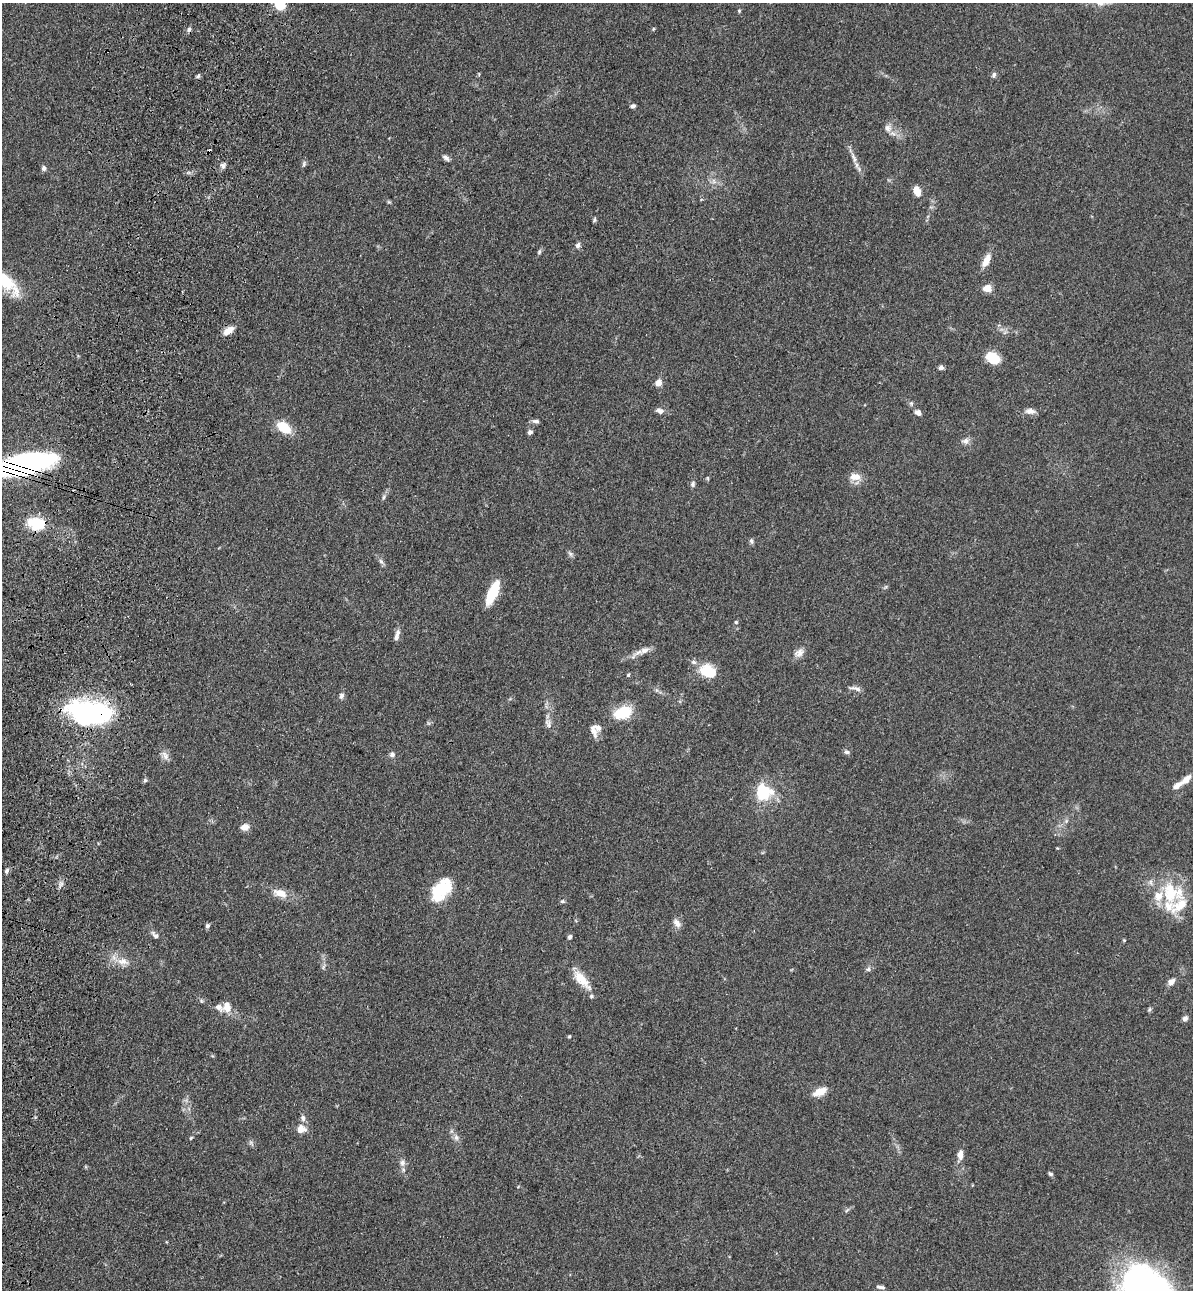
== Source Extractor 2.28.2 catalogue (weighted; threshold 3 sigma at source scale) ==
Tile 7 of 4 x 4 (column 3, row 2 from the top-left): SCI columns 2735-3925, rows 2615-3902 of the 5346 x 5227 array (HDU 1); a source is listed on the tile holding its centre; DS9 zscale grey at full resolution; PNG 1195 x 1292 px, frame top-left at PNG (2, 3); no overlay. Shown black and unused: <1% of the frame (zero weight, under 3 of 4 exposures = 6% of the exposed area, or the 3 px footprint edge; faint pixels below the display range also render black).
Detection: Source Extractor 2.28.2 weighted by HDU 2 'WHT'; one run over the whole footprint, this tile lists its part. Background 0.0962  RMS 0.0061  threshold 0.0274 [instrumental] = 3 sigma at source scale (4.5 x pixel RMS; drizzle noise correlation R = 1.50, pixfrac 1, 0.05/0.05 arcsec/px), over >= 5 px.
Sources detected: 102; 2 inside a brighter object's white glare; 2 cosmic-ray / hot-pixel residue — not listed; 9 inside a brighter listed object's ellipse — not listed separately; the other 89 listed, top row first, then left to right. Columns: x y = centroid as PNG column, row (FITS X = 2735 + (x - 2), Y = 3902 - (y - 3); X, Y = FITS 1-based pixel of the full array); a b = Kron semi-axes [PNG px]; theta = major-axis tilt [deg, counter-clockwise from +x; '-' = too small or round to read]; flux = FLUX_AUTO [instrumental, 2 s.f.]
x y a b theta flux
280 5 5 5 - 47
739 11 4 4 - 0.67
653 29 5 3 - 0.58
994 75 8 5 71 1.5
198 76 7 4 46 1
633 106 5 4 - 1.6
888 128 11 8 -76 3.3
446 158 9 5 -33 1.8
854 158 18 6 -67 4
304 164 8 5 65 1.2
223 166 7 6 - 1.9
44 168 6 5 - 1.7
714 181 8 5 -60 2.1
917 191 11 7 -70 6.4
594 219 8 4 89 0.88
578 245 7 6 - 1.9
539 252 6 5 - 0.99
986 260 19 8 63 5.9
2 280 44 14 -36 35
987 288 9 8 - 5.3
228 330 14 7 34 5.2
993 358 14 10 -34 15
941 368 6 5 - 1.7
658 383 7 6 - 4.6
660 411 10 7 -22 2.5
1030 411 13 7 -2 3.4
918 413 7 6 - 2.7
536 421 8 5 -5 1.8
284 427 15 9 -37 16
530 432 6 5 - 1.6
965 441 10 8 20 2.6
23 464 61 19 11 130
855 477 14 9 -1 6.1
692 484 8 6 87 1.5
384 497 6 4 88 1
36 524 20 14 -6 18
751 541 8 5 -69 1.2
570 554 7 5 -59 1.4
381 561 9 5 -54 1.7
493 592 23 8 66 22
736 622 4 4 - 0.82
397 633 12 6 60 2.5
644 650 14 8 27 4.3
799 653 14 9 33 3.8
708 671 21 14 -23 17
628 675 5 4 - 0.82
856 688 17 5 -13 2.4
341 696 9 6 72 1.7
623 712 12 8 22 31
90 716 53 26 1 86
548 723 14 6 -65 2.6
593 730 19 8 -72 3.9
847 752 8 5 -14 1.5
392 754 7 6 - 1.8
165 755 14 8 -56 3.2
145 780 6 5 - 1
1186 780 15 7 45 4.7
765 794 22 15 34 20
1066 821 6 5 - 1.2
245 827 11 8 17 3.9
1057 848 4 4 - 0.47
7 870 6 5 - 1.5
441 890 25 14 51 27
280 893 18 10 -22 7.3
1172 893 35 28 -24 32
562 901 5 5 - 0.9
677 923 12 7 -53 3.2
208 926 7 5 44 1.2
155 935 12 6 -52 2.4
570 937 6 5 - 1.4
123 961 18 9 -11 6.6
868 969 7 5 43 1.3
581 980 29 10 -48 11
1171 982 9 7 34 3
219 1008 24 11 -12 6.5
1149 1010 6 4 78 0.92
1185 1018 7 6 - 1.8
569 1036 4 3 - 0.65
820 1092 17 9 23 6.5
303 1118 8 6 -80 2.1
301 1129 12 10 9 5.1
456 1137 8 6 -73 2.2
191 1138 5 4 - 0.67
251 1143 10 4 -55 1.2
960 1155 11 6 86 4.2
402 1163 9 8 - 2.6
1050 1174 5 4 - 1.2
847 1210 6 4 20 0.91
880 1287 12 4 -13 1.6
Overlapping masked pixels (flux is a lower limit): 3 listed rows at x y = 23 464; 36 524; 90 716
Isophote crosses this tile's border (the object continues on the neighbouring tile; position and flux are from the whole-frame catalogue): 3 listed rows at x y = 280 5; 2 280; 23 464